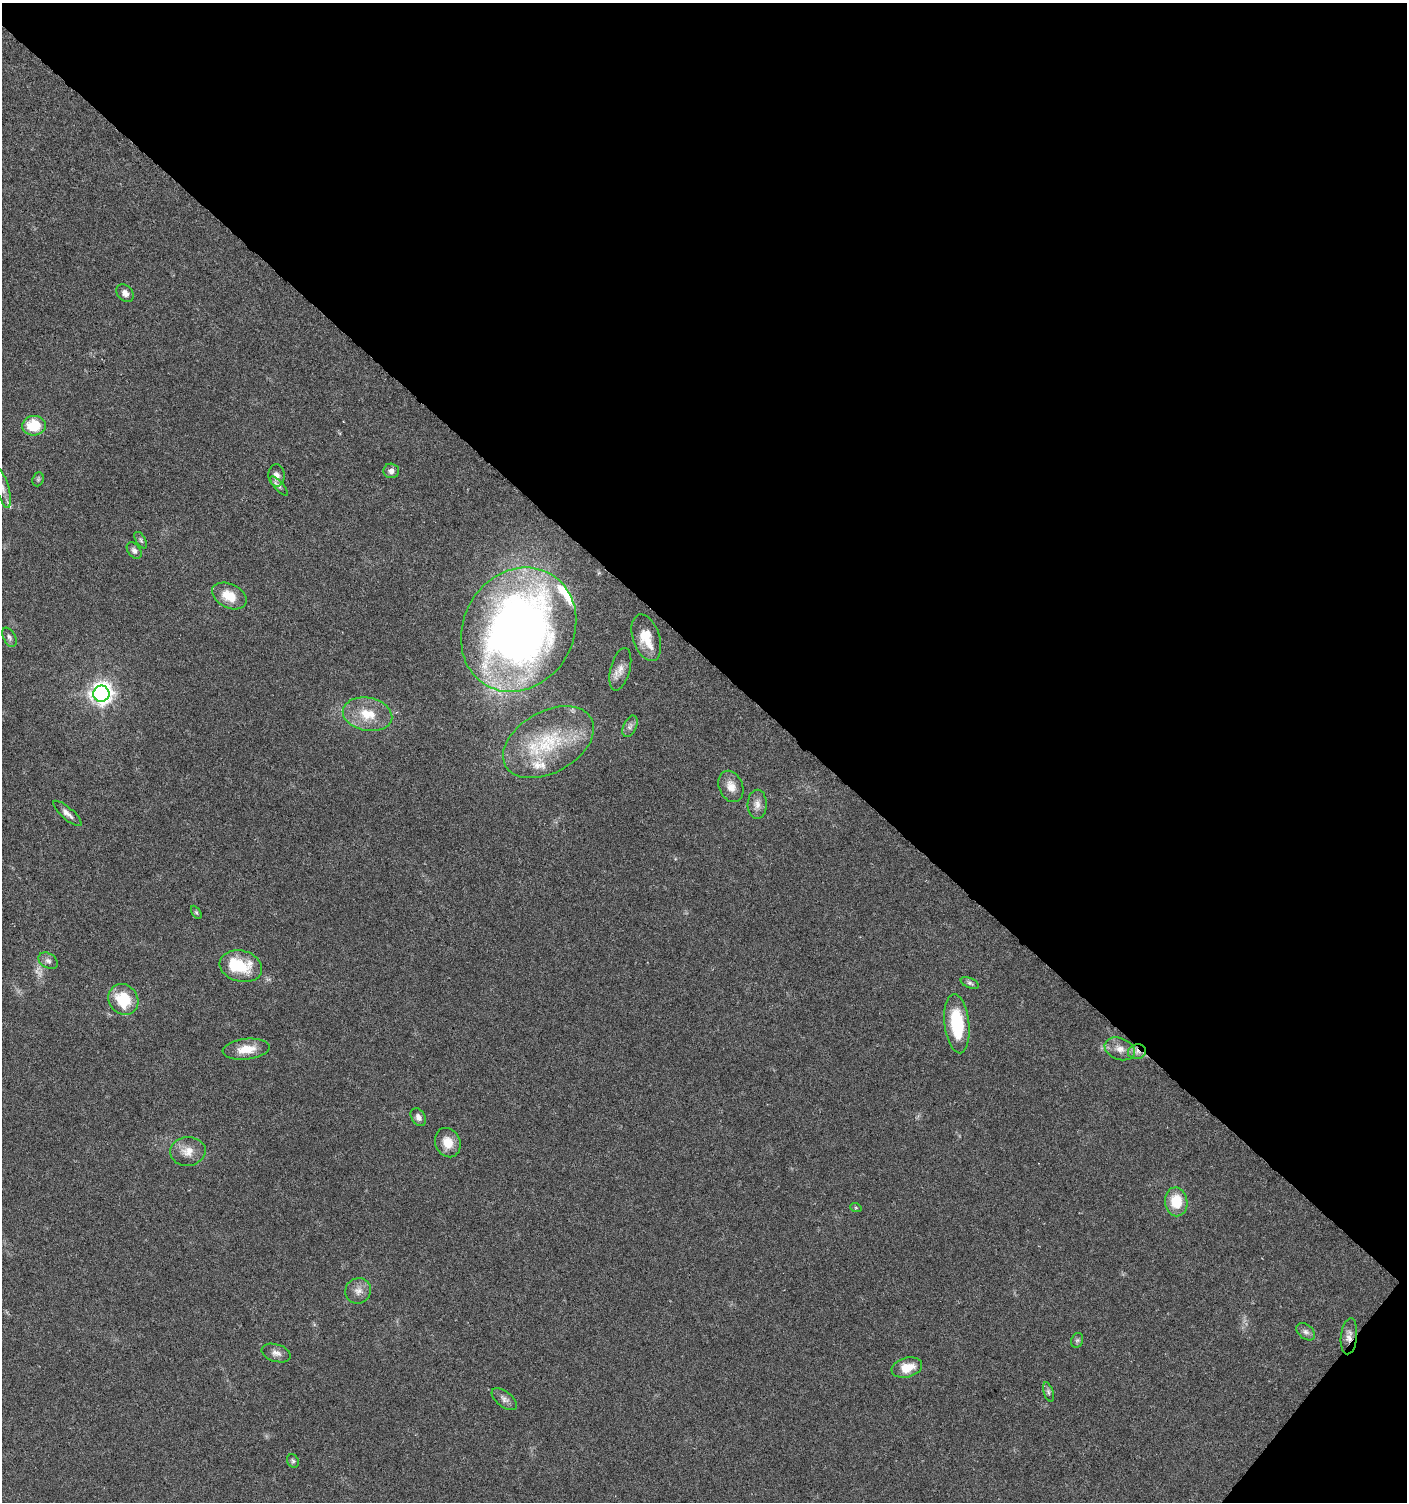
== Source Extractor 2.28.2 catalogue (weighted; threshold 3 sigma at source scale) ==
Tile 8 of 4 x 4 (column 4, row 2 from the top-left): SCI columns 4456-5860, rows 3004-4503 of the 6032 x 6014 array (HDU 1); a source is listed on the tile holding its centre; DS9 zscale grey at full resolution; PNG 1409 x 1504 px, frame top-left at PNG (2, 3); each listed source drawn as its Kron ellipse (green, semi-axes under 4 px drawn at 4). Shown black and unused: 45% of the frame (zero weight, under 5 of 9 exposures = <1% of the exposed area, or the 3 px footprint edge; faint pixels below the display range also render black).
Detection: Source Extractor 2.28.2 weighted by HDU 2 'WHT'; one run over the whole footprint, this tile lists its part. Background 0.0275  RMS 0.0024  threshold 0.00979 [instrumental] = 3 sigma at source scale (4.09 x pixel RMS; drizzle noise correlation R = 1.36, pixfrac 0.8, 0.0396/0.0396 arcsec/px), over >= 5 px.
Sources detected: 49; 1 too faint to see at this stretch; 1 inside a brighter object's white glare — neither listed nor drawn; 3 inside a brighter listed object's ellipse — not listed separately; the other 44 listed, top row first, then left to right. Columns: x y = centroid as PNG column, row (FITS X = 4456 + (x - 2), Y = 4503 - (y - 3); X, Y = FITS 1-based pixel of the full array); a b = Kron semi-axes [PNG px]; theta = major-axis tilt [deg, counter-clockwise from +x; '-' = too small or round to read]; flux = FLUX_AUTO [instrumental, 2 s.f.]
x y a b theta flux
125 293 10 7 -49 1.2
34 426 12 10 4 7.3
391 471 8 7 - 1.1
277 475 11 8 -86 1.4
38 479 7 5 70 0.4
279 486 12 4 -48 0.68
2 488 20 6 -74 1.9
141 540 9 5 -58 0.45
134 551 9 6 -54 0.77
229 596 18 12 -26 4.3
519 630 64 55 60 160
9 637 10 6 -63 0.68
646 638 24 13 -71 5.7
620 669 22 10 75 2.2
101 694 8 8 - 140
367 714 25 16 -11 5.9
630 726 11 6 64 0.88
548 742 49 30 29 18
731 786 16 12 -66 2.4
757 804 14 9 88 1.6
67 813 18 6 -41 1.3
196 912 7 4 -58 0.33
48 961 10 7 -32 0.89
241 966 21 15 -15 8.1
970 983 9 5 -25 0.59
123 999 16 14 -51 8
957 1024 30 12 -84 12
246 1049 23 10 6 4
1120 1049 15 10 -21 2.2
1137 1052 9 7 15 1.2
418 1117 10 7 -58 1
448 1143 15 12 -66 3.4
188 1151 18 14 4 2.9
1176 1202 14 11 -82 6
856 1208 6 3 -19 0.26
358 1291 13 12 - 1.8
1306 1332 11 7 -38 0.82
1349 1336 18 8 84 1.6
1077 1340 8 6 68 0.5
276 1353 15 8 -17 1.3
907 1368 15 10 15 3.9
1048 1392 10 5 -72 0.52
504 1399 15 7 -38 1.2
293 1461 7 5 -63 0.47
Overlapping masked pixels (flux is a lower limit): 2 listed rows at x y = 1137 1052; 1349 1336
Isophote crosses this tile's border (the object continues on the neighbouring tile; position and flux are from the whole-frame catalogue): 1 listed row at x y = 2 488